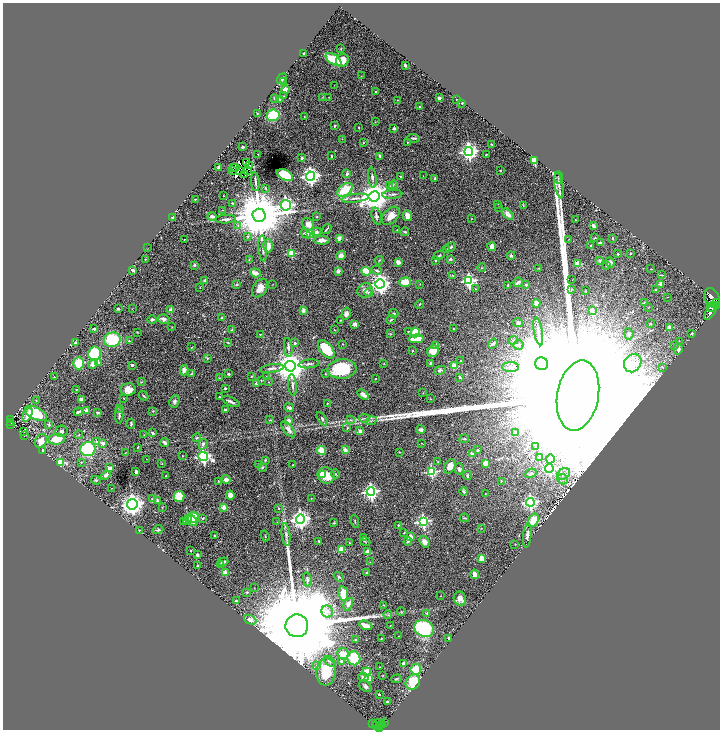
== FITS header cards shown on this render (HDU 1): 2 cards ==
NAXIS1  =                 1435
NAXIS2  =                 1455

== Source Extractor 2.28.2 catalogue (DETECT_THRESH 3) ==
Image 1435 x 1455 px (HDU 1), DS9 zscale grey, zoomed out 1/2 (1 PNG px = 2 x 2 image px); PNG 722 x 732 px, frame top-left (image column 2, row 1454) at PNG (3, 3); each listed source drawn as its Kron ellipse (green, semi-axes under 4 px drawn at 4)
Background 0.529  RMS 0.023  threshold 0.0703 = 3 sigma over >= 5 px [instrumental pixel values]
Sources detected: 483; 31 cannot appear on this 1/2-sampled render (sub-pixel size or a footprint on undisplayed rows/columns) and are neither listed nor drawn; the other 452 listed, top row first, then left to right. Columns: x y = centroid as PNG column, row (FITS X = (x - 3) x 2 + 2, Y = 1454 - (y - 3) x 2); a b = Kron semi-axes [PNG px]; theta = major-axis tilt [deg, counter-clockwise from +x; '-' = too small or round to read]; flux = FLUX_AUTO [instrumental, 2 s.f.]
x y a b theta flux
341 49 3 2 - 2.4e+00
304 53 2 2 - 4.3e+01
334 59 9 4 -34 1.3e+02
342 60 7 6 - 6.3e+01
405 65 3 2 - 1.3e+01
361 76 2 2 - 1.4e+00
282 79 6 3 51 1.3e+01
283 82 3 2 - 2.2e+00
334 85 2 1 - 1.2e+00
285 89 4 3 - 3.0e+01
375 91 2 2 - 2.6e+00
284 96 2 1 - 1.4e+00
323 97 4 1 - 1.9e+00
329 97 3 2 - 1.7e+00
275 98 3 3 - 5.0e+00
439 98 3 3 - 1.1e+01
457 99 2 1 - 3.2e+00
280 100 3 3 - 1.5e+01
397 100 3 2 - 2.4e+00
462 103 2 2 - 3.9e+00
419 107 2 2 - 1.4e+01
257 113 2 2 - 1.8e+00
273 115 6 6 - 1.6e+02
304 116 2 2 - 1.7e+00
375 122 3 2 - 2.1e+00
334 126 3 2 - 4.5e+00
359 127 2 2 - 2.2e+00
394 128 4 3 - 7.4e+00
413 138 6 2 -5 8.4e+00
342 139 2 2 - 2.0e+00
407 142 2 2 - 2.7e+00
363 143 3 2 - 3.9e+00
491 144 2 2 - 3.8e+00
243 147 3 2 - 5.3e+00
469 151 4 4 - 1.9e+03
258 154 2 2 - 3.1e+00
486 155 2 2 - 2.8e+00
331 156 2 2 - 3.3e+00
380 156 3 3 - 8.2e+00
302 158 2 2 - 1.5e+01
535 160 3 3 - 2.9e+02
247 163 2 1 - 2.3e+00
250 165 2 1 - 9.2e-01
219 167 3 2 - 2.9e+01
236 167 2 1 - 2.4e+00
233 168 3 1 - 8.2e-01
240 170 2 1 - 7.4e-01
232 171 2 1 - 3.0e+00
247 171 2 1 - 2.7e+00
500 171 2 2 - 4.3e+00
245 174 2 1 - 3.1e+00
347 174 2 2 - 2.8e+01
285 175 9 5 -26 1.5e+02
310 176 4 4 - 2.2e+03
400 176 3 2 - 3.3e+00
423 176 2 1 - 1.4e+00
558 177 6 4 -90 5.3e+00
372 178 10 3 -82 1.2e+01
435 178 2 2 - 2.1e+01
255 182 9 2 -83 1.0e+01
393 185 4 2 - 3.9e+00
559 185 13 3 -80 1.3e+01
389 186 4 3 - 4.9e+00
265 188 3 3 - 4.8e+00
345 190 9 5 40 1.3e+02
392 194 10 3 4 9.9e+00
223 196 3 1 - 1.3e+00
374 196 5 5 - 8.9e+03
355 198 13 3 7 1.9e+01
195 199 2 2 - 2.6e+00
232 203 4 2 - 2.4e+00
497 204 2 2 - 1.6e+00
286 205 5 5 - 1.6e+03
523 205 3 2 - 2.4e+00
499 207 3 1 - 1.6e+00
222 210 2 2 - 1.5e+00
508 214 7 4 -46 3.0e+01
259 215 6 6 - 3.7e+04
317 216 2 2 - 3.9e+00
377 216 9 5 -74 1.5e+01
391 216 10 7 48 4.5e+01
407 216 5 4 - 2.5e+01
212 217 5 3 - 1.2e+01
173 218 3 2 - 8.5e+00
226 219 10 3 3 1.1e+01
471 219 2 2 - 2.0e+00
575 220 2 1 - 1.8e+00
308 224 7 5 -58 3.5e+01
238 226 4 3 - 6.6e+00
593 226 4 3 - 1.0e+01
326 229 5 2 - 6.1e+00
397 230 2 2 - 2.0e+00
317 232 5 3 - 1.0e+01
405 232 4 3 - 5.0e+00
306 233 5 3 - 1.4e+01
311 233 3 3 - 2.3e+02
248 236 4 3 - 5.1e+00
339 238 3 3 - 2.9e+01
595 238 4 2 - 2.6e+00
612 238 3 2 - 3.9e+00
569 239 2 1 - 1.4e+00
184 240 2 1 - 1.9e+00
322 240 8 4 -1 2.9e+01
600 243 3 3 - 7.4e+00
268 246 6 5 - 4.5e+01
591 246 3 3 - 1.0e+01
450 247 6 3 30 9.4e+00
492 247 4 3 - 2.8e+01
148 248 2 1 - 8.9e-01
263 249 13 3 -85 1.7e+01
447 250 3 3 - 1.8e+01
291 253 3 3 - 2.1e+02
618 254 2 2 - 6.5e+00
630 254 3 2 - 3.5e+00
341 255 5 4 - 1.9e+01
439 255 6 3 25 5.2e+00
511 255 4 3 - 6.4e+00
145 259 3 2 - 1.9e+00
450 259 2 2 - 1.5e+01
249 260 3 2 - 2.5e+00
379 260 4 2 - 2.9e+00
435 260 2 2 - 4.5e+00
600 260 4 3 - 5.2e+00
398 262 4 3 - 1.5e+01
610 262 5 4 - 1.9e+01
577 264 3 2 - 1.0e+02
194 265 2 2 - 2.4e+01
607 265 3 3 - 9.6e+00
482 268 4 2 - 3.4e+00
539 268 3 2 - 1.6e+00
651 269 2 2 - 1.8e+00
133 270 3 2 - 1.2e+01
377 270 5 3 - 7.7e+00
338 271 2 2 - 5.7e+01
366 271 4 4 - 1.2e+02
255 273 5 3 - 3.4e+01
453 275 4 3 - 3.6e+00
662 275 4 2 - 3.5e+00
205 280 3 3 - 7.8e+00
572 280 2 1 - 9.9e-01
469 281 4 4 - 7.3e+02
405 282 6 4 1 6.2e+01
518 282 5 2 - 1.4e+01
236 284 2 2 - 2.0e+01
272 284 2 1 - 1.6e+00
380 284 4 4 - 2.7e+03
420 284 2 1 - 1.7e+00
661 284 2 2 - 4.9e+01
508 285 2 2 - 3.8e+00
526 285 2 2 - 1.5e+01
200 287 2 2 - 2.0e+00
260 288 10 6 57 4.3e+01
476 289 2 2 - 2.7e+00
572 289 3 2 - 3.4e+00
365 290 8 7 - 2.4e+01
656 290 4 3 - 4.9e+00
586 291 3 2 - 2.3e+00
369 292 4 3 - 8.4e+00
668 297 2 2 - 1.6e+00
712 298 10 7 -66 2.5e+03
536 303 4 3 - 1.7e+01
645 303 3 2 - 3.8e+00
716 303 2 1 - 9.5e+01
420 304 5 2 - 3.2e+00
717 305 2 2 - 1.6e+02
648 307 2 2 - 1.6e+00
711 307 5 4 - 1.2e+03
118 309 3 2 - 6.9e+00
132 309 2 1 - 1.2e+00
171 310 2 2 - 7.4e+01
303 310 3 3 - 2.4e+01
592 310 2 2 - 6.8e+01
711 311 10 3 56 2.5e+03
394 313 4 2 - 4.6e+00
346 314 6 4 74 1.6e+01
222 317 3 2 - 3.6e+00
152 319 5 4 - 9.5e+00
163 319 6 4 -16 1.4e+01
340 320 2 2 - 2.4e+00
391 320 4 2 - 4.9e+00
518 322 5 3 - 1.1e+01
355 324 4 3 - 1.6e+01
650 324 4 3 - 4.9e+00
172 327 3 2 - 2.1e+00
669 327 2 2 - 4.6e+01
94 329 2 2 - 4.9e+00
453 329 2 2 - 4.1e+00
232 330 3 3 - 6.5e+00
334 330 3 2 - 2.7e+00
408 331 3 2 - 3.8e+00
538 331 14 4 -80 2.0e+01
137 332 2 2 - 2.9e+00
415 332 5 4 - 1.2e+02
692 333 3 2 - 6.3e+00
260 334 2 2 - 1.9e+00
391 334 3 3 - 3.2e+00
629 334 5 4 - 8.6e+00
416 339 8 3 0 7.1e+01
112 340 8 7 - 1.9e+02
513 340 4 3 - 6.1e+00
129 341 3 2 - 2.8e+00
679 341 3 2 - 2.0e+00
228 342 3 2 - 2.9e+00
75 343 3 3 - 6.0e+00
295 343 2 2 - 1.7e+01
343 344 2 1 - 1.9e+00
493 344 5 2 - 9.6e+00
436 345 3 2 - 3.1e+01
518 345 5 4 - 1.3e+01
675 345 3 2 - 2.1e+00
192 347 3 2 - 2.1e+00
288 347 9 3 -84 1.2e+01
326 349 11 6 -49 1.7e+02
678 349 5 4 - 2.0e+01
412 351 2 2 - 4.3e+00
433 351 6 5 - 6.5e+01
95 353 7 6 - 1.9e+02
207 358 4 3 - 4.7e+00
460 361 2 1 - 1.9e+00
79 363 6 5 - 9.6e+01
98 363 4 3 - 1.9e+01
384 363 3 2 - 2.8e+00
430 363 3 3 - 7.5e+00
633 363 9 8 - 4.1e+01
93 364 5 4 - 2.9e+01
309 364 10 3 8 1.2e+01
541 364 6 6 - 1.6e+04
132 365 2 2 - 2.2e+01
290 366 5 5 - 9.8e+03
454 366 4 3 - 5.2e+01
510 367 8 5 1 1.9e+01
663 367 4 3 - 4.0e+00
272 368 12 3 8 1.3e+01
342 369 14 9 5 2.6e+02
184 370 5 4 - 2.5e+01
440 370 6 4 25 1.0e+01
191 374 4 2 - 3.1e+00
228 374 2 2 - 8.0e+00
325 374 2 2 - 3.3e+00
252 376 3 3 - 4.3e+00
54 377 2 2 - 1.6e+00
266 377 2 2 - 3.3e+00
460 377 3 3 - 6.2e+00
219 378 3 2 - 1.9e+00
376 379 2 2 - 2.3e+00
261 380 3 2 - 2.2e+00
141 382 3 2 - 3.3e+00
268 382 3 2 - 2.2e+00
256 383 2 2 - 4.2e+01
292 385 11 3 -85 1.2e+01
225 388 2 2 - 1.6e+01
76 389 2 2 - 2.1e+00
128 389 7 6 - 4.4e+01
423 393 2 2 - 1.7e+00
363 394 6 3 -38 2.0e+01
578 395 35 20 80 1.1e+06
144 396 5 2 - 5.6e+00
220 397 2 2 - 2.0e+00
123 398 3 2 - 3.0e+00
430 399 3 2 - 2.0e+00
36 400 3 2 - 1.5e+00
82 400 3 3 - 2.0e+01
175 401 6 5 - 1.1e+01
231 401 9 2 -24 1.3e+01
327 403 3 2 - 2.4e+00
120 408 4 3 - 4.1e+00
289 408 5 3 - 1.1e+01
86 410 2 2 - 5.6e+01
225 410 2 2 - 5.4e+00
153 411 4 3 - 5.7e+00
78 412 4 2 - 1.0e+01
36 413 12 6 -28 1.9e+02
97 413 4 2 - 5.8e+00
27 415 7 4 65 4.2e+01
119 415 8 3 -90 8.6e+00
365 418 5 2 - 6.2e+00
322 419 7 3 -55 9.1e+00
11 420 3 2 - 8.6e+01
270 420 3 2 - 2.0e+00
350 420 4 3 - 5.5e+00
289 421 3 3 - 3.8e+01
371 421 5 2 - 4.7e+00
11 423 2 2 - 5.8e+01
49 424 4 3 - 5.3e+00
131 424 5 3 - 5.3e+00
11 425 3 2 - 7.9e+01
347 428 4 2 - 3.3e+00
288 429 9 4 -51 2.3e+01
421 430 4 4 - 1.5e+01
61 431 6 5 - 1.4e+01
360 431 2 2 - 5.7e+01
24 432 2 1 - 1.2e+00
515 432 3 2 - 5.3e+00
152 433 4 3 - 7.5e+00
79 435 4 2 - 2.9e+00
144 435 2 1 - 1.3e+00
25 436 3 1 - 1.7e+00
197 438 4 3 - 4.8e+00
57 439 8 5 6 8.2e+01
464 439 5 2 - 3.8e+00
41 441 7 6 - 3.9e+01
96 441 3 3 - 4.2e+00
165 442 4 3 - 1.4e+01
103 443 4 3 - 2.2e+01
422 443 3 2 - 1.7e+00
203 444 5 4 - 1.5e+01
138 447 2 2 - 3.3e+00
536 447 4 3 - 8.4e+00
88 449 7 7 - 2.7e+02
43 450 2 2 - 1.8e+01
321 450 4 4 - 7.5e+01
345 450 2 2 - 6.1e+01
478 450 2 2 - 1.3e+01
399 452 2 1 - 2.7e+00
125 453 2 2 - 1.6e+00
472 454 2 2 - 3.8e+01
182 456 2 2 - 4.0e+00
203 456 5 4 - 9.5e+02
540 458 4 3 - 6.0e+00
147 459 2 2 - 1.2e+00
550 459 4 3 - 5.2e+01
265 460 3 3 - 3.6e+00
81 462 3 2 - 2.3e+00
438 462 2 2 - 2.2e+00
60 463 3 3 - 2.8e+02
485 463 4 3 - 1.8e+01
162 464 3 2 - 1.6e+00
258 464 2 2 - 1.9e+00
292 465 2 1 - 2.0e+00
450 466 8 5 60 3.5e+01
109 468 3 2 - 2.5e+01
262 468 4 2 - 3.5e+00
549 468 4 4 - 7.0e+02
459 469 5 4 - 8.4e+00
136 472 3 2 - 1.8e+01
431 472 3 3 - 4.2e+02
531 473 6 4 28 1.4e+01
322 474 3 3 - 1.4e+02
335 474 4 3 - 4.3e+00
564 474 7 5 36 2.3e+01
106 475 5 3 - 1.5e+01
467 475 4 3 - 4.8e+00
166 476 2 1 - 2.7e+00
326 476 9 8 - 7.9e+01
563 479 5 4 - 1.3e+01
96 480 5 3 - 4.5e+00
226 480 5 4 - 2.7e+01
218 481 3 2 - 2.6e+00
501 481 2 2 - 5.7e+00
112 488 2 1 - 1.3e+00
464 491 4 3 - 8.0e+00
371 492 4 4 - 1.4e+03
485 494 2 2 - 1.8e+00
230 495 4 3 - 3.5e+01
179 496 5 5 - 1.1e+02
152 498 3 2 - 3.6e+00
311 498 3 2 - 2.3e+00
157 500 4 3 - 5.1e+00
530 502 4 4 - 9.4e+02
132 504 5 5 - 3.6e+03
162 507 3 2 - 2.8e+00
224 507 2 2 - 6.3e+01
279 508 3 3 - 3.9e+00
193 517 5 5 - 1.0e+02
203 518 3 3 - 3.6e+00
464 518 5 2 - 3.7e+00
300 519 4 4 - 2.4e+03
187 520 5 4 - 1.8e+01
533 520 7 5 61 9.8e+01
192 521 7 5 -33 3.3e+01
355 521 6 2 -82 4.2e+00
423 521 4 4 - 7.4e+02
184 522 3 2 - 3.4e+00
277 522 2 1 - 1.5e+00
334 523 3 2 - 3.3e+00
398 525 2 2 - 6.1e+00
481 528 3 2 - 2.0e+00
139 530 2 2 - 3.2e+00
158 530 5 3 - 4.7e+00
404 533 3 2 - 3.4e+00
286 534 11 4 -84 1.6e+01
527 535 12 4 84 2.0e+01
214 536 3 2 - 4.2e+00
265 536 5 2 - 2.4e+00
364 537 2 2 - 2.1e+00
410 537 2 2 - 9.2e+01
319 541 3 2 - 4.7e+00
365 541 5 2 - 2.8e+00
408 541 4 3 - 7.2e+00
424 542 6 4 -52 2.3e+01
349 543 3 2 - 2.6e+00
515 544 2 2 - 2.3e+00
341 549 3 2 - 1.1e+02
191 551 2 2 - 3.4e+00
368 552 4 4 - 3.8e+01
197 555 2 2 - 1.1e+01
482 559 4 3 - 5.3e+01
223 562 5 3 - 1.0e+01
370 562 2 2 - 1.3e+00
220 565 3 2 - 9.1e+00
198 566 3 2 - 3.6e+00
225 573 3 2 - 1.1e+02
366 573 3 3 - 4.0e+00
474 574 5 3 - 2.4e+01
339 577 5 4 - 7.7e+00
307 580 7 4 -77 9.5e+00
254 588 2 1 - 1.5e+00
247 592 2 2 - 4.4e+00
343 594 7 4 -82 8.1e+01
441 596 2 1 - 1.9e+00
460 599 7 6 - 2.5e+01
236 601 4 2 - 4.4e+00
348 604 7 4 64 1.6e+01
384 605 2 2 - 2.6e+00
401 611 4 3 - 4.7e+00
327 612 6 5 - 1.8e+01
427 613 3 3 - 3.4e+00
388 615 4 2 - 5.7e+00
250 620 6 4 -25 2.3e+01
366 625 7 3 -22 3.2e+01
390 625 3 2 - 2.4e+00
297 626 11 11 - 2.0e+05
424 628 10 8 -28 3.9e+02
398 636 2 2 - 1.7e+00
449 638 2 2 - 9.6e+00
355 639 4 3 - 5.0e+00
381 639 3 2 - 2.2e+00
343 654 6 5 - 5.6e+01
354 658 7 6 - 1.8e+02
329 661 7 3 -38 7.6e+00
342 661 2 2 - 3.0e+01
404 664 3 2 - 2.9e+01
317 665 3 3 - 5.5e+00
379 667 3 2 - 1.5e+00
416 669 5 5 - 1.2e+02
326 672 14 9 84 1.6e+02
367 672 4 4 - 4.6e+01
383 675 2 2 - 2.0e+00
363 678 5 3 - 1.6e+01
369 678 3 3 - 1.2e+02
396 679 5 3 - 5.0e+00
413 682 8 7 - 1.3e+02
365 686 7 4 -39 1.1e+01
379 694 2 2 - 1.4e+01
387 702 3 2 - 5.2e+00
385 723 4 2 - 1.7e+02
373 724 3 1 - 1.4e+01
378 724 5 2 - 5.4e+01
377 725 4 2 - 1.2e+02
383 725 2 1 - 1.4e+02
379 726 2 2 - 2.1e+02
379 728 2 2 - 2.7e+02
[31 sub-pixel or undisplayed-footprint detections neither listed nor drawn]